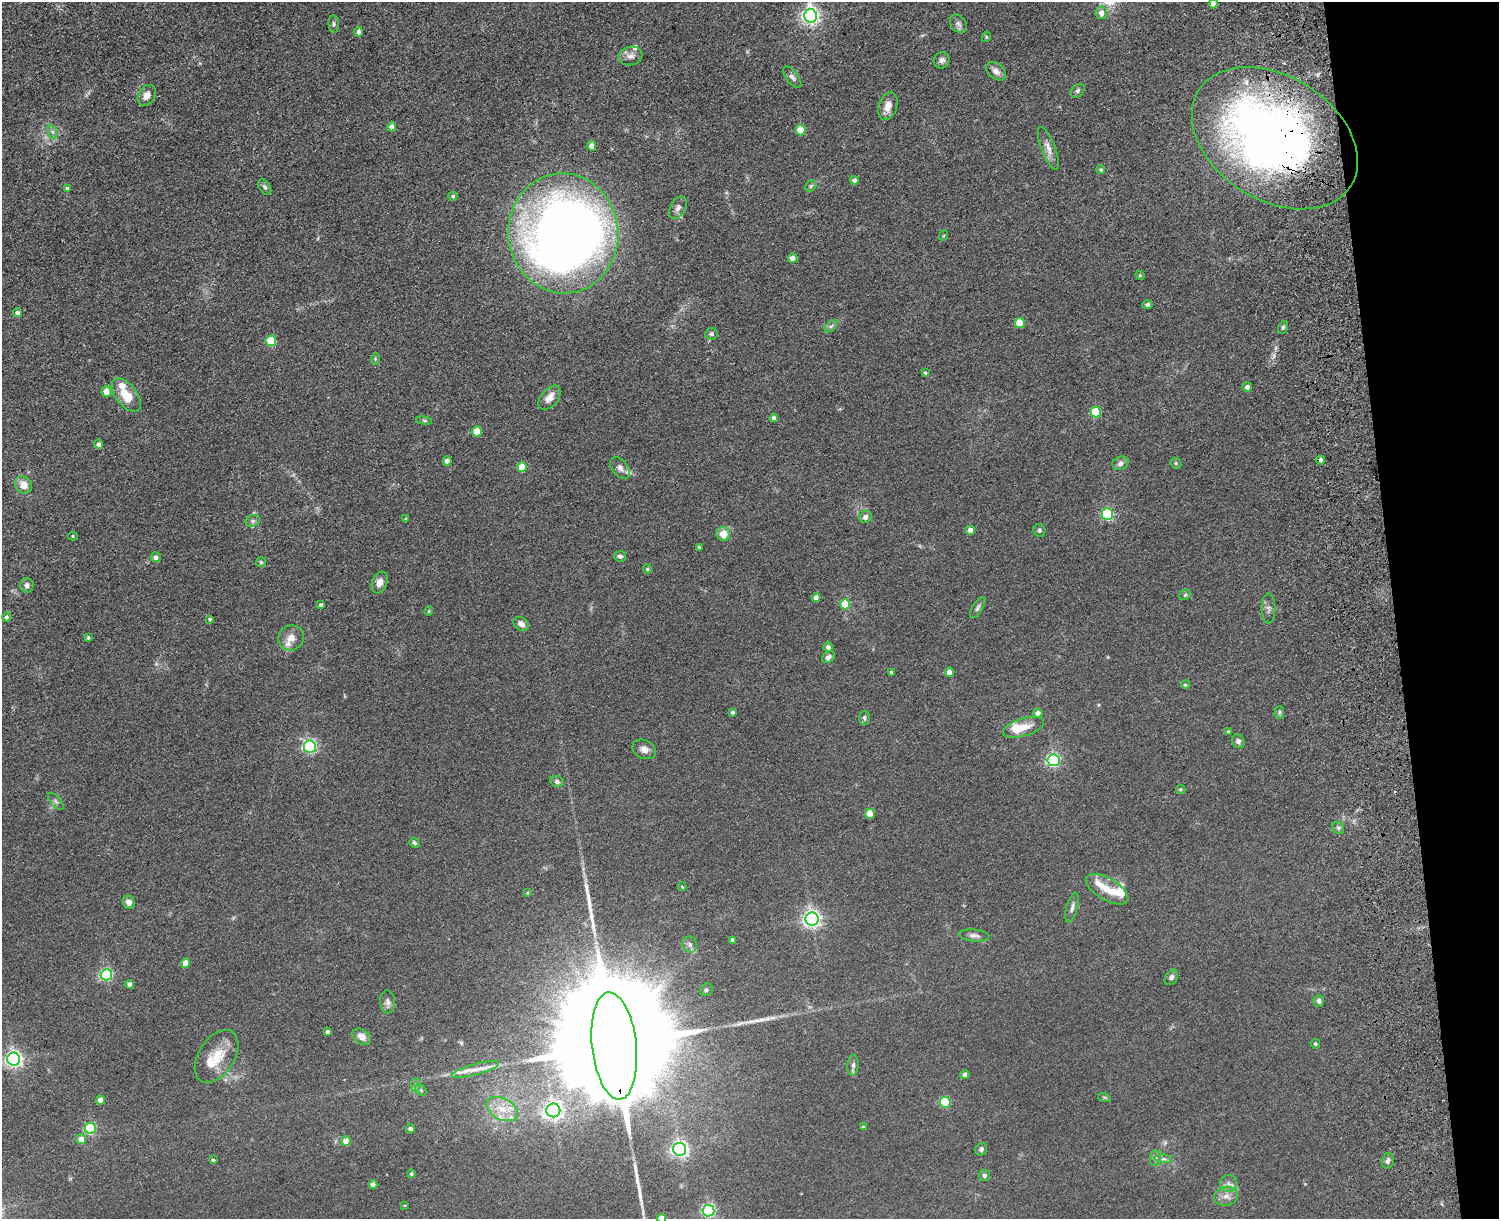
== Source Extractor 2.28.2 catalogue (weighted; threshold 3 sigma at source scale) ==
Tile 9 of 3 x 4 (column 3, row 3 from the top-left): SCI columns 3267-4763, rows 1378-2594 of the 5149 x 5188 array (HDU 1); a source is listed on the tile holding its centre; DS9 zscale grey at full resolution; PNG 1501 x 1221 px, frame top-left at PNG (2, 2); each listed source drawn as its Kron ellipse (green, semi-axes under 4 px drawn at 4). Shown black and unused: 7% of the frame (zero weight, under 3 of 5 exposures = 11% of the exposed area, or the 3 px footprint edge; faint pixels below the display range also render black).
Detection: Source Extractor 2.28.2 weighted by HDU 2 'WHT'; one run over the whole footprint, this tile lists its part. Background 0.0747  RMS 0.0081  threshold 0.0365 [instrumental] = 3 sigma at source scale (4.5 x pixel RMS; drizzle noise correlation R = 1.50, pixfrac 1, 0.05/0.05 arcsec/px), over >= 5 px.
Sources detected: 171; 3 inside a brighter object's white glare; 3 long thin detections or spike segments (spike, bleed or trail) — neither listed nor drawn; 10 inside a brighter listed object's ellipse — not listed separately; the other 155 listed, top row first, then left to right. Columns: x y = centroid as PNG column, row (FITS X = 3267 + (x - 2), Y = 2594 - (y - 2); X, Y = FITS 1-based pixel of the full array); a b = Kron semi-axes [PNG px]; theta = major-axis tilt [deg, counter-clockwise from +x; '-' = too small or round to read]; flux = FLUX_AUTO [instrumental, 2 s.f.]
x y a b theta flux
1213 4 4 4 - 3.6
1101 13 6 6 - 4.9
811 16 7 6 - 320
334 24 9 5 -85 1.8
958 24 10 7 -52 2.5
359 32 5 4 - 2.5
986 37 5 3 - 0.77
630 56 12 9 14 4.3
942 60 8 7 - 2.9
996 71 11 7 -40 4
792 77 12 6 -52 2.9
1078 91 8 5 41 1.7
147 95 11 8 58 5.1
888 106 14 9 71 5.9
392 127 5 4 - 4.2
801 130 5 5 - 18
52 132 7 4 -71 1.7
1275 138 90 62 -32 480
592 146 5 4 - 6.5
1048 148 23 7 -68 5.9
1101 170 4 4 - 1.3
854 180 4 4 - 2.8
811 186 6 5 - 1.2
265 187 8 5 -59 1.8
67 188 4 3 - 2
453 196 4 4 - 1.3
678 208 12 7 62 3.5
563 233 60 55 -84 860
943 236 5 3 - 0.73
793 258 4 4 - 4.4
1140 275 4 4 - 0.85
1147 305 5 4 - 1.5
17 313 4 4 - 2.6
1020 323 5 5 - 22
831 326 7 4 44 1.7
1283 328 7 4 63 1.3
711 334 6 5 - 1.7
271 341 5 5 - 30
375 359 6 3 73 0.8
925 373 3 3 - 1.1
1247 387 5 5 - 3.1
106 391 5 5 - 7.4
126 395 19 10 -52 16
550 398 14 8 49 7.2
1096 412 5 5 - 36
774 418 4 4 - 2.6
424 421 8 4 -8 1.2
477 431 5 5 - 15
98 444 5 4 - 2.3
1321 460 4 4 - 3.5
447 461 4 4 - 5.1
1120 463 8 6 26 3
1176 463 6 5 - 1.1
522 467 5 4 - 19
620 468 12 7 -49 3.3
23 485 9 8 - 8.2
1107 514 6 5 - 84
866 517 6 6 - 3.6
406 519 4 3 - 1.5
253 521 7 5 22 2
970 530 4 4 - 5.8
1039 530 6 6 - 1.4
723 534 7 6 - 10
73 536 5 4 - 1
699 547 4 3 - 1.1
620 556 6 5 - 2.2
156 557 5 5 - 2.5
261 562 5 5 - 1.1
647 569 5 4 - 0.86
380 582 11 7 68 5.8
27 585 7 6 - 2.3
1185 595 6 4 44 0.92
816 597 4 4 - 3.3
845 604 5 5 - 27
321 605 4 3 - 1.5
978 608 12 5 58 2.1
1268 608 15 7 -90 3.2
429 611 4 4 - 0.77
6 617 4 4 - 1.6
210 619 3 3 - 1
521 624 8 6 -36 4.3
88 638 4 4 - 1.2
291 638 13 12 - 7.4
828 647 4 4 - 2.5
828 657 7 5 37 2.4
891 672 3 3 - 0.83
949 672 4 4 - 4.8
1185 685 4 4 - 1.1
733 712 4 4 - 1.5
1279 712 6 5 - 1.2
1038 713 5 4 - 4.3
864 718 7 5 -88 1.6
1023 727 21 9 16 11
1228 732 4 4 - 0.98
1238 741 7 6 - 2.5
310 746 6 6 - 150
644 749 12 9 -25 4.7
1053 760 6 6 - 140
557 781 7 5 -25 2.3
1181 789 5 4 - 1
56 801 10 5 -49 1.9
870 814 5 5 - 13
1338 828 6 5 - 1.6
414 843 5 4 - 1.6
682 887 4 3 - 0.55
1107 889 24 11 -30 13
528 893 4 3 - 0.83
129 902 7 6 - 3.4
1072 908 15 5 75 3
812 919 6 6 - 310
974 935 15 6 -5 3.3
733 940 4 4 - 2.3
690 944 8 7 - 2.6
185 963 5 4 - 8.5
106 975 6 5 - 110
1171 977 8 6 58 2.3
130 984 4 4 - 3.5
706 990 7 6 - 1.8
1319 1001 6 5 - 2.2
388 1002 11 7 -85 3.2
328 1032 4 3 - 2
362 1037 10 7 -36 5.1
1315 1044 5 4 - 1.1
614 1046 54 22 -84 55000
217 1056 29 17 57 20
14 1059 6 6 - 270
853 1065 10 5 85 2.5
475 1069 24 5 15 7
965 1075 4 4 - 3.2
416 1085 7 4 89 1.8
421 1090 6 5 - 1.4
1104 1097 6 4 -18 0.86
100 1100 4 4 - 5.5
945 1102 5 5 - 44
502 1109 17 10 -28 12
553 1110 7 7 - 330
863 1127 4 4 - 1.1
90 1128 5 5 - 73
410 1129 4 4 - 2.6
81 1139 5 5 - 7.9
346 1141 4 4 - 9.8
679 1149 6 6 - 250
981 1149 6 5 - 1.8
1155 1158 8 5 84 2
1163 1159 9 4 -8 1.8
213 1160 4 3 - 1.3
1388 1161 8 6 77 2.3
411 1174 3 3 - 1.1
985 1175 5 5 - 2.2
1228 1184 9 8 - 3.5
373 1185 4 4 - 4
1226 1196 12 9 12 5.6
405 1205 4 2 - 0.56
708 1211 6 6 - 130
662 1218 4 4 - 8.8
Overlapping masked pixels (flux is a lower limit): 2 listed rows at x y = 1275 138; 614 1046
Isophote crosses this tile's border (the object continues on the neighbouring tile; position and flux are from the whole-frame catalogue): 2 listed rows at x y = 1213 4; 662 1218